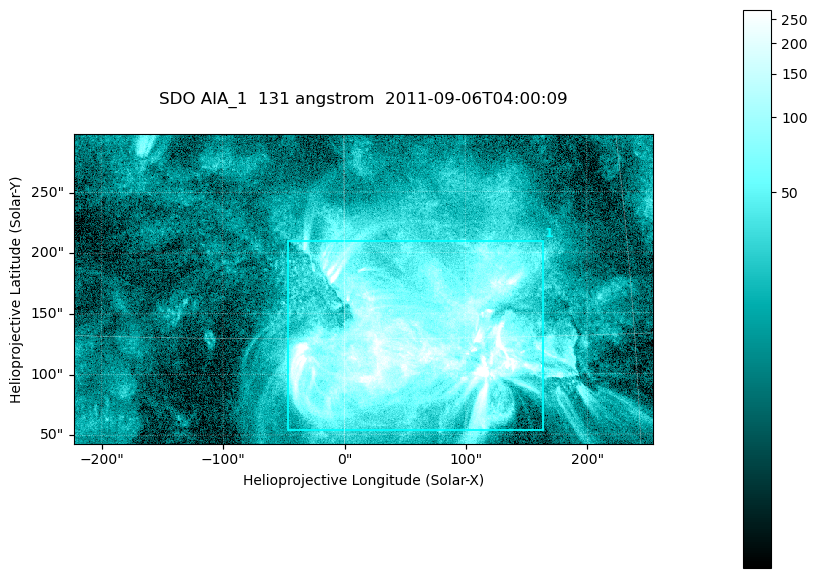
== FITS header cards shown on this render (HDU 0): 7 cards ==
TELESCOP= 'SDO     '           /
INSTRUME= 'AIA_1   '           /
WAVELNTH=                  131 /
WAVEUNIT= 'angstrom'           /
DATE-OBS= '2011-09-06T04:00:09.62' /
CTYPE1  = 'HPLN-TAN'           /
CTYPE2  = 'HPLT-TAN'           /

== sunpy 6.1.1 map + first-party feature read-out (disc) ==
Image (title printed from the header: SDO AIA_1  131 angstrom  2011-09-06T04:00:09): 794 x 424 px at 0.601 arcsec/px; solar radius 952 arcsec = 1584 px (partial field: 4.3% of the solar disc is inside the frame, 100% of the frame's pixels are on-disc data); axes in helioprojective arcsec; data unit not stated in the header (colour bar unlabelled)
Pointing: header CRPIX1/2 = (2043.22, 2045.61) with CRVAL1/2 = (0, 0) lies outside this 794 x 424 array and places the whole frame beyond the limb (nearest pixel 1.29 R_sun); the SolarSoft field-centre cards XCEN/YCEN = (15.63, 170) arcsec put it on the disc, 1620 arcsec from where CRPIX/CRVAL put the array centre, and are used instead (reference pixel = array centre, CRVAL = XCEN/YCEN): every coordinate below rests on XCEN/YCEN
Orientation: roll -0.139 deg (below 1 deg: not rotated)
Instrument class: DISC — disc imager (sunpy class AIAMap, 131 A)
Bright regions (active regions / flare kernels): reference = the on-disc median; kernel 7 px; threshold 5 sigma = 64.4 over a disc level ~15.3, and >= 1.15x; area >= 336 px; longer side >= 5 px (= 3 arcsec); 1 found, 1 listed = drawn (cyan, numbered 1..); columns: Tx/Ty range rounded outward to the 2 arcsec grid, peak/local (2 s.f.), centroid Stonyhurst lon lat
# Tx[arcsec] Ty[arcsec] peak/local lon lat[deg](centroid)
1 -48..164 54..210 28 +3 +15